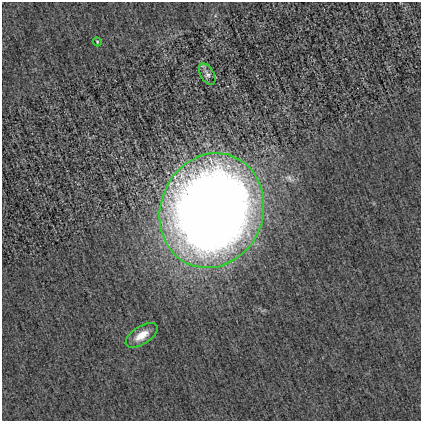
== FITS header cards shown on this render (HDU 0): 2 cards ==
NAXIS1  =                  419
NAXIS2  =                  419

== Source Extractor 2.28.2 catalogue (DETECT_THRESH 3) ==
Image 419 x 419 px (HDU 0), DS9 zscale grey, 1 PNG px = 1 image px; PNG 423 x 423 px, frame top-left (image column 1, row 419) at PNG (2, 2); each listed source drawn as its Kron ellipse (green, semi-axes under 4 px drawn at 4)
Background 7.51e-04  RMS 0.025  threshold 0.0764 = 3 sigma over >= 5 px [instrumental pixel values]
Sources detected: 4; all 4 listed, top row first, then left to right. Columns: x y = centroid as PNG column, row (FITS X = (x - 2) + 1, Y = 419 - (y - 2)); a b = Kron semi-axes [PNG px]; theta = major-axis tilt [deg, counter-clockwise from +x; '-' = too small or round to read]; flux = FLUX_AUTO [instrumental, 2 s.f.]
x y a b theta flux
97 42 4 4 - 1.8
207 74 12 6 -60 5.8
212 211 58 51 69 2500
142 335 18 9 32 24